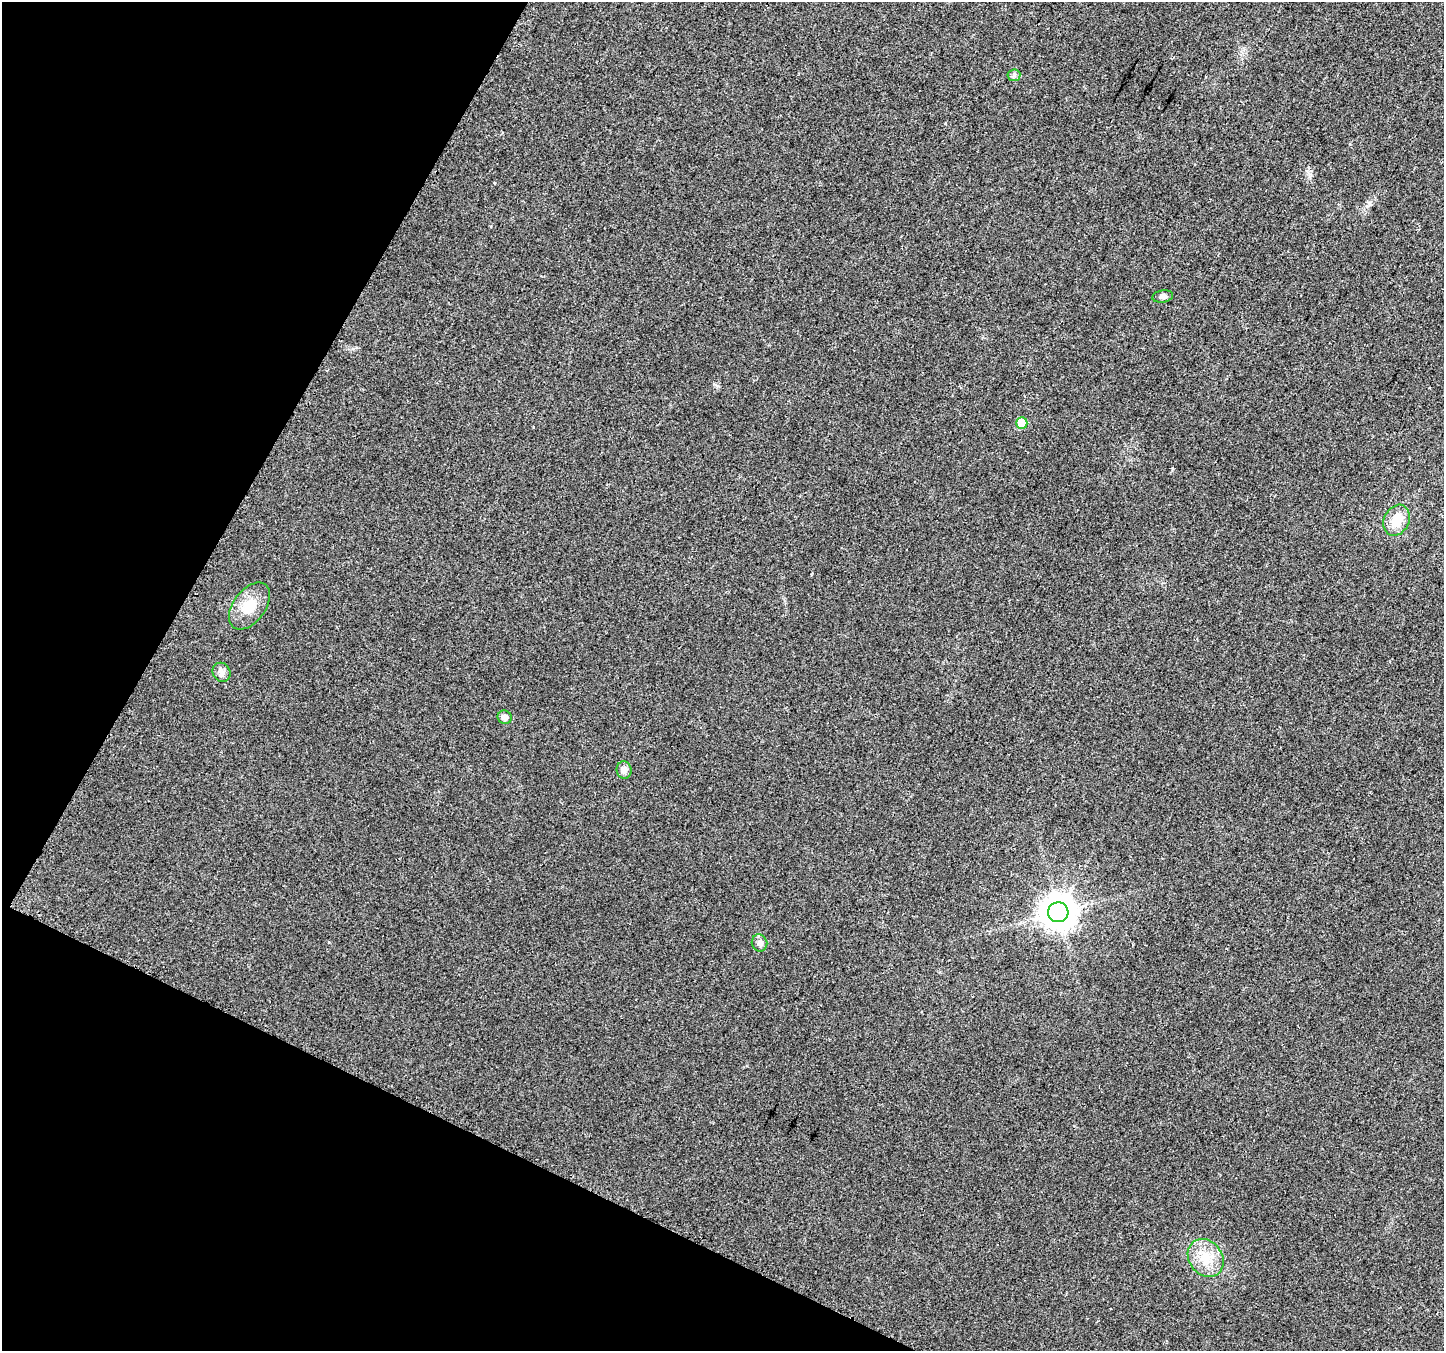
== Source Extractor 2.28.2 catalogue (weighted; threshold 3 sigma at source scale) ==
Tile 9 of 4 x 4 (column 1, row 3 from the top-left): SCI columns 27-1468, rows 1631-2979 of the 5805 x 5898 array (HDU 1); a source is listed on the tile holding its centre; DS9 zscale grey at full resolution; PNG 1446 x 1353 px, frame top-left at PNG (2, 2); each listed source drawn as its Kron ellipse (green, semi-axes under 4 px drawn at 4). Shown black and unused: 23% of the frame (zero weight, under 2 of 3 exposures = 2% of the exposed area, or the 3 px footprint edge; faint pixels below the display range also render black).
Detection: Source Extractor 2.28.2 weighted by HDU 2 'WHT'; one run over the whole footprint, this tile lists its part. Background 0.033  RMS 0.0071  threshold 0.0318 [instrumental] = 3 sigma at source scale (4.5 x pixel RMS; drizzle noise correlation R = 1.50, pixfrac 1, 0.0396/0.0396 arcsec/px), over >= 5 px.
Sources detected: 11; all 11 listed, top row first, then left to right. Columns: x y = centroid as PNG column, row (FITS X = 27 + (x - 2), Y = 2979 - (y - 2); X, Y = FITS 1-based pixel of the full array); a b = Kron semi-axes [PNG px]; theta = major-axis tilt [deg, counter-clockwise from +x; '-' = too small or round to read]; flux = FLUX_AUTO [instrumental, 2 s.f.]
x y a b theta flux
1014 75 6 6 - 1.7
1163 296 10 6 10 2.4
1022 423 5 5 - 20
1397 520 16 12 63 13
249 606 26 16 53 15
221 672 10 8 -60 3.6
505 717 7 6 - 3.7
624 770 8 7 - 4.3
1058 912 10 10 - 1300
760 943 8 7 - 2.5
1206 1258 20 16 -53 16
Unlisted compact peaks at least as high as the median listed source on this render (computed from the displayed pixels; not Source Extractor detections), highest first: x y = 1172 469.